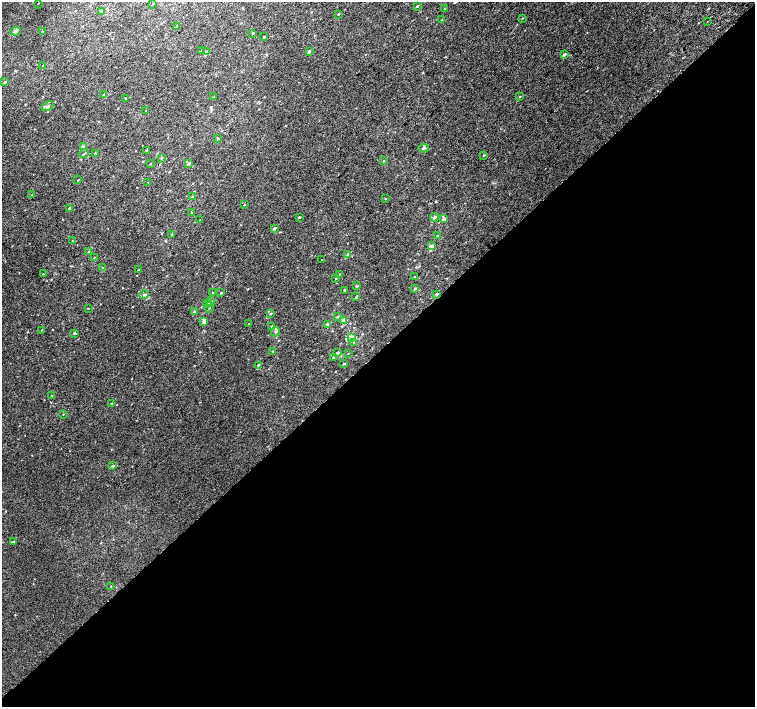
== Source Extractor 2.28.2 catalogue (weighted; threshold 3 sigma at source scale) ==
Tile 15 of 4 x 4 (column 3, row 4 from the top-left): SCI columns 3049-4554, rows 253-1661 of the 6091 x 6076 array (HDU 1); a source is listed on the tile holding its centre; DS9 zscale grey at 2 x 2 block average (1 PNG px = mean of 2 x 2 image px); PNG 757 x 709 px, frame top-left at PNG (2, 2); each listed source drawn as its Kron ellipse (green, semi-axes under 4 px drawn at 4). Shown black and unused: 50% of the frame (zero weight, under 2 of 3 exposures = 2% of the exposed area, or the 3 px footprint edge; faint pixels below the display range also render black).
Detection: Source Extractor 2.28.2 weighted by HDU 2 'WHT'; one run over the whole footprint, this tile lists its part. Background 0.00858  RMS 0.007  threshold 0.0316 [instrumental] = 3 sigma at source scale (4.5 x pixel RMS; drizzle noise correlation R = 1.50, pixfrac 1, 0.0396/0.0396 arcsec/px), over >= 5 px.
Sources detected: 103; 2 inside a brighter listed object's ellipse — not listed separately; the other 101 listed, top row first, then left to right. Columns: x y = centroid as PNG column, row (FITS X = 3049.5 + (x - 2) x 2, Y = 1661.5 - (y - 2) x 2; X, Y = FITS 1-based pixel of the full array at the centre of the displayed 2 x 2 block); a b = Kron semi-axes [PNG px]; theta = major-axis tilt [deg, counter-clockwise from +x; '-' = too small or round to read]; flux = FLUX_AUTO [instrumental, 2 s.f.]
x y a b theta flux
38 3 2 2 - 0.41
153 4 2 2 - 0.71
417 6 3 2 - 1.9
445 9 4 2 - 1
102 11 3 2 - 3.9
338 14 2 2 - 1
522 18 3 2 - 0.67
442 20 2 2 - 0.75
707 21 2 2 - 1.7
176 26 3 2 - 0.67
16 31 5 4 - 3.2
42 32 2 2 - 1.5
253 33 3 2 - 1.3
264 36 3 2 - 0.96
202 50 3 2 - 1.5
309 51 3 3 - 1.8
206 52 4 3 - 2.8
564 54 2 2 - 6.8
43 66 2 2 - 0.75
5 82 3 2 - 1.6
104 95 2 2 - 2.9
214 97 3 2 - 0.63
519 97 3 2 - 1.1
125 98 2 2 - 0.79
47 106 6 3 32 3
146 111 2 2 - 1.1
218 139 3 3 - 1
83 147 3 2 - 8.8
423 148 5 3 - 2
146 150 3 2 - 0.66
84 153 5 2 - 1.5
95 153 3 2 - 1.6
484 155 3 2 - 1.1
161 158 3 2 - 0.8
384 161 2 2 - 1
189 163 4 3 - 1.5
150 164 3 2 - 0.82
78 180 3 2 - 0.8
148 182 2 2 - 0.66
32 195 2 2 - 0.57
192 197 3 2 - 0.95
385 199 3 2 - 0.75
244 205 2 2 - 0.62
69 208 3 2 - 1.7
191 212 3 2 - 0.93
299 217 2 2 - 1.6
435 217 4 3 - 3
444 219 3 2 - 8
200 220 2 2 - 0.87
274 228 3 2 - 3.5
172 234 3 2 - 1.6
437 236 3 2 - 1.1
72 241 2 2 - 0.56
432 246 3 2 - 7.4
89 252 3 2 - 1.1
347 255 3 3 - 1.5
94 257 3 2 - 0.61
321 260 2 2 - 1.5
103 267 3 2 - 0.96
138 270 2 2 - 0.92
43 274 2 2 - 0.94
340 274 2 2 - 0.79
415 277 2 2 - 0.81
336 278 2 2 - 0.98
356 286 2 2 - 3.4
415 288 3 3 - 1.5
345 290 3 2 - 1.6
212 293 3 2 - 0.98
221 293 3 2 - 1.3
437 294 3 2 - 3.8
144 295 4 3 - 3.9
356 297 4 2 - 1.6
211 302 4 3 - 3
208 304 4 3 - 3.6
209 307 5 3 - 2
88 308 2 2 - 0.71
194 312 2 2 - 4.5
270 313 3 3 - 1.1
338 317 3 3 - 1.5
343 320 2 2 - 11
204 321 3 3 - 7.6
248 323 2 2 - 0.57
327 325 3 2 - 5.4
272 326 3 2 - 1.9
41 330 3 2 - 1.1
275 332 5 3 - 2.3
74 333 4 2 - 1.9
351 337 3 3 - 13
354 342 3 3 - 1.6
272 351 3 2 - 0.9
338 352 2 2 - 3.2
348 353 2 2 - 0.57
333 357 3 2 - 2.6
344 363 3 2 - 1.4
258 365 2 2 - 1.5
52 396 2 2 - 0.91
112 403 3 2 - 1.2
63 414 2 2 - 0.64
113 466 3 2 - 4.4
14 541 3 2 - 0.73
111 586 3 2 - 0.95
Diffuse or blended objects may show on this block-average render without a row.